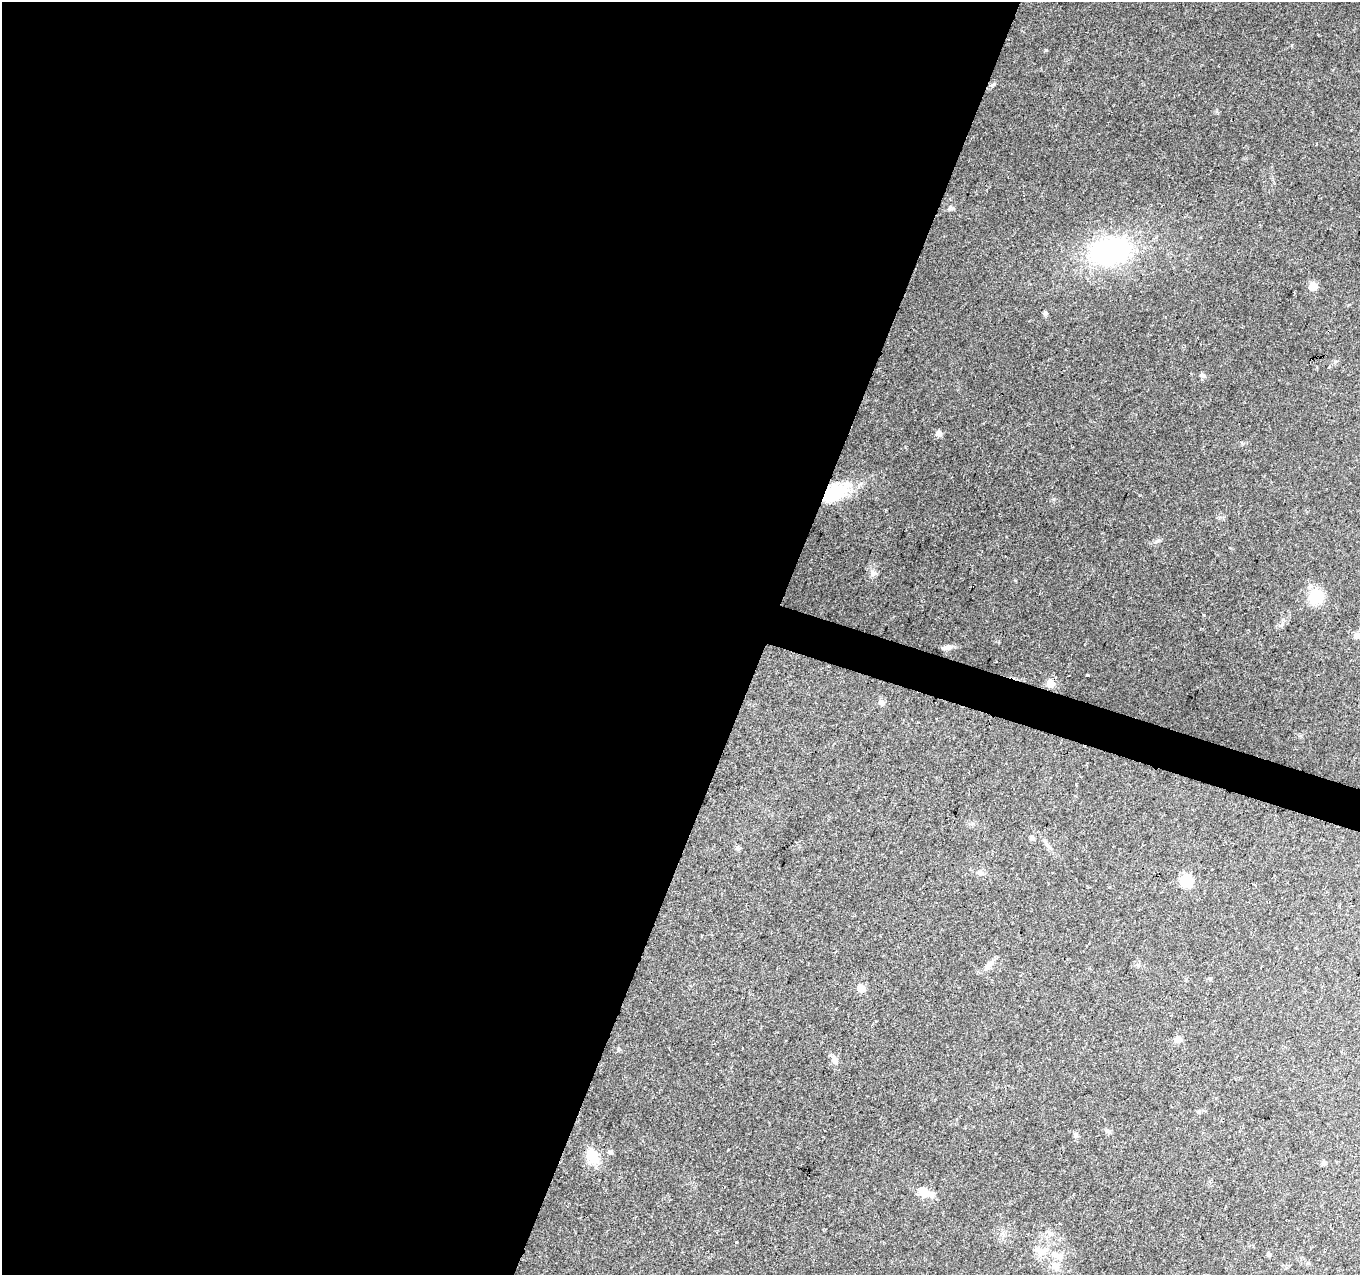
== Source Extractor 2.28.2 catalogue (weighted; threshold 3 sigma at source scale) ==
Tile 5 of 4 x 4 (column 1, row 2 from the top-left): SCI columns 1-1358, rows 2762-4034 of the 5437 x 5586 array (HDU 1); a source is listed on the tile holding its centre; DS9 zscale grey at full resolution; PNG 1362 x 1277 px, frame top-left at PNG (2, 2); no overlay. Shown black and unused: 58% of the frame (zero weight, under 2 of 3 exposures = <1% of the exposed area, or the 3 px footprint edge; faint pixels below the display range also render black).
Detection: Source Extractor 2.28.2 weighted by HDU 2 'WHT'; one run over the whole footprint, this tile lists its part. Background 0.1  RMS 0.0067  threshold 0.0302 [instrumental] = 3 sigma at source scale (4.5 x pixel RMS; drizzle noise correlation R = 1.50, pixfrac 1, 0.0396/0.0396 arcsec/px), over >= 5 px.
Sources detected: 28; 1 cosmic-ray / hot-pixel residue — not listed; the other 27 listed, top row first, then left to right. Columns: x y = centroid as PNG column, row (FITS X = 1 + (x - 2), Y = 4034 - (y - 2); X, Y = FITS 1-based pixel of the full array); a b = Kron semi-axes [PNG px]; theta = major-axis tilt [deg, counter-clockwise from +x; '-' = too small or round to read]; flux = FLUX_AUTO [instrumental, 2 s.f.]
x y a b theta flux
1110 251 43 27 10 99
1313 286 10 8 -74 5.5
1045 313 6 5 - 1.3
1202 375 9 4 -27 1.4
939 433 6 5 - 3.7
835 493 30 17 32 33
873 573 9 6 -61 2.3
1316 597 16 15 - 19
1357 635 11 7 5 3
946 647 12 5 8 2.7
1087 675 3 3 - 0.96
1051 683 11 9 1 5
881 702 8 6 -32 1.9
1032 838 5 5 - 2.1
737 848 6 4 -45 1.3
980 873 10 5 -18 2.1
1186 881 14 12 -45 13
989 965 18 6 44 4
861 988 6 5 - 9.9
1178 1039 9 7 10 3
835 1061 11 8 -56 3.4
1076 1135 7 6 - 1.6
610 1152 6 5 - 1.5
592 1156 22 14 -56 12
924 1192 16 12 -47 7.8
736 1242 3 3 - 2
1056 1255 22 9 -18 8.7
Overlapping masked pixels (flux is a lower limit): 1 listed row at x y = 835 493
Isophote crosses this tile's border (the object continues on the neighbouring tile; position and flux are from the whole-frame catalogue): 1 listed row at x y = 1357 635
Unlisted compact peaks at least as high as the median listed source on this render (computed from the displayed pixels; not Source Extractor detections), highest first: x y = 1046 50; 1157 541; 1054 499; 1204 615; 950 208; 1335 361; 1015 580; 1242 444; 1292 45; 905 447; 1281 625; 618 1050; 1217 111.